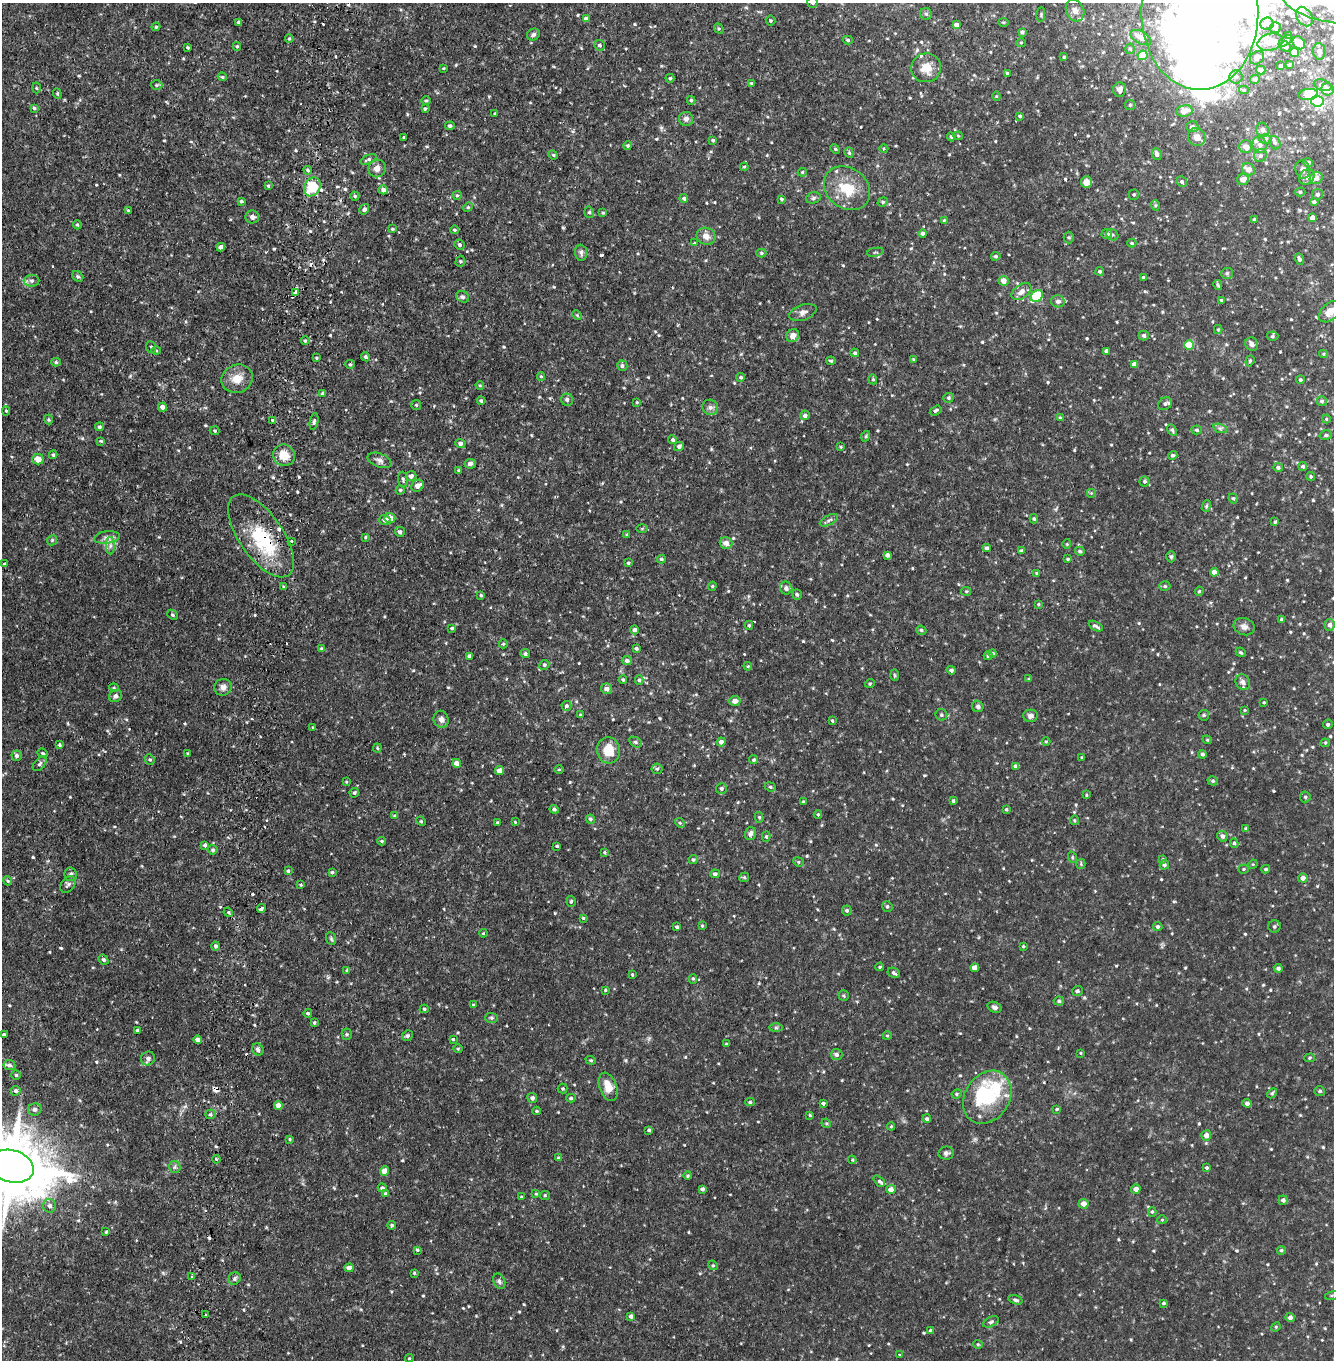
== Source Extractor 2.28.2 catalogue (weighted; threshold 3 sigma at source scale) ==
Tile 11 of 4 x 4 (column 3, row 3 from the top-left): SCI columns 2905-4236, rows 1471-2828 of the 5693 x 5657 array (HDU 1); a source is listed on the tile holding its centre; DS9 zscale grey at full resolution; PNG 1336 x 1362 px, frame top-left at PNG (2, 3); each listed source drawn as its Kron ellipse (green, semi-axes under 4 px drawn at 4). Shown black and unused: <1% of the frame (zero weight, under 2 of 4 exposures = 1% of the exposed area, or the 3 px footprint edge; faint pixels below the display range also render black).
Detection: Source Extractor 2.28.2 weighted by HDU 2 'WHT'; one run over the whole footprint, this tile lists its part. Background 0.051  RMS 0.011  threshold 0.0512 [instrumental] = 3 sigma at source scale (4.5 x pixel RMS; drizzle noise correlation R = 1.50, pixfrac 1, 0.05/0.05 arcsec/px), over >= 5 px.
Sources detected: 649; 7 inside a brighter object's white glare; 10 cosmic-ray / hot-pixel residue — neither listed nor drawn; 15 inside a brighter listed object's ellipse — not listed separately; of the other 617, all 500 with FLUX_AUTO >= 0.906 (the completeness limit of this list) listed and drawn (117 fainter detections not listed), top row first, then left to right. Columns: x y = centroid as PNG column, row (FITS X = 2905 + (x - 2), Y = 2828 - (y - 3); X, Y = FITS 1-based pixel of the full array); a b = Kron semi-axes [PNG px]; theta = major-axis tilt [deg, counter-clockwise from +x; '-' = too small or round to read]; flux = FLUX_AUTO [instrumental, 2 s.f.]
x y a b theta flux
812 3 5 5 - 1.7
1327 4 46 18 -12 66
1075 10 11 8 -63 5.3
1200 12 77 58 -90 550
926 14 6 6 - 2.1
1041 15 7 3 86 1.1
1304 17 10 7 -55 4.1
586 19 4 4 - 3
770 21 5 5 - 1.3
239 22 4 3 - 1.7
1003 22 5 3 - 0.92
1267 23 6 6 - 5.6
956 25 4 4 - 4.2
156 27 4 3 - 0.96
1275 28 5 5 - 4.8
719 29 5 4 - 1.2
1022 32 4 3 - 2.2
533 34 7 5 31 2.5
1289 36 3 3 - 1.7
1141 37 11 6 -28 9
289 38 4 3 - 1.2
848 40 5 4 - 1.6
1285 41 8 3 33 1.6
1270 42 13 8 15 13
1021 43 5 4 - 1.2
1299 43 7 5 -47 7.8
600 45 5 5 - 2.2
237 46 4 3 - 1.3
1285 46 5 5 - 2.8
188 47 3 3 - 1.3
1130 49 5 4 - 1.5
1319 51 8 6 -84 3.4
1295 53 4 4 - 10
1143 55 5 5 - 21
1064 57 4 3 - 1.2
1257 58 7 6 - 4.4
1289 65 4 3 - 1.1
1280 66 3 3 - 1.1
443 68 4 3 - 0.96
926 68 15 14 - 12
1261 70 5 4 - 7.9
1007 73 4 4 - 1.2
222 77 4 3 - 1.2
1236 77 6 6 - 2.7
670 78 4 4 - 1.6
1255 79 5 4 - 2
751 83 3 3 - 1.2
156 85 6 5 - 1.3
1323 85 9 5 -17 4.8
36 88 5 3 - 0.96
1120 89 7 6 - 4.2
1328 89 6 6 - 5.8
1244 90 5 4 - 1.2
57 94 5 4 - 1.2
1308 94 10 5 7 15
996 96 4 4 - 0.94
426 100 5 3 - 1
691 100 4 3 - 1.5
1317 101 6 5 - 66
1130 105 5 5 - 1.5
34 108 3 3 - 1.1
425 109 3 3 - 1.4
1184 111 8 5 12 10
495 114 3 3 - 1.2
1020 116 3 3 - 1.4
686 119 7 7 - 3.2
450 126 5 4 - 2.3
1192 127 6 5 - 2.4
1263 130 7 6 - 2.9
958 136 5 4 - 0.96
404 137 3 3 - 1.3
951 137 4 4 - 1.2
1197 137 9 8 - 6.9
1265 139 6 5 - 1.5
713 140 4 4 - 1.3
1275 143 7 5 -70 2.1
628 145 4 4 - 1.2
1259 145 8 7 - 4
1246 147 6 6 - 6.8
835 149 5 4 - 1.1
884 149 4 3 - 0.94
849 153 5 4 - 1.4
1157 154 6 4 -67 3.7
553 155 5 4 - 1.1
1260 156 7 6 - 2.5
368 159 8 4 25 2.1
1308 163 5 4 - 3.4
744 167 4 4 - 1
377 168 9 8 - 5.1
1249 169 7 5 -35 7.1
1303 169 9 7 -79 3.2
308 170 4 3 - 1.5
802 172 5 4 - 1.2
1307 177 8 7 - 5.2
1316 178 7 6 - 6.5
1243 180 6 5 - 5
1086 182 5 5 - 6.6
1182 182 5 5 - 1.9
268 186 4 4 - 1.5
312 187 10 7 58 32
847 188 25 20 -38 27
383 190 5 4 - 3
1300 192 5 4 - 1.4
1318 194 5 5 - 1.8
457 195 5 4 - 1.3
1134 195 5 5 - 1.3
355 196 4 4 - 1.3
684 198 4 4 - 1.8
813 198 7 5 18 1.9
781 199 4 3 - 1.2
241 201 4 3 - 1.3
883 202 5 4 - 1.4
1314 202 4 4 - 2.6
1155 205 5 3 - 1.2
468 207 5 4 - 0.92
364 209 5 4 - 2.6
128 210 4 3 - 0.96
589 212 6 4 -76 1.8
603 213 4 3 - 0.98
252 217 7 6 - 3.2
1312 218 4 4 - 5.3
944 220 4 4 - 0.91
1255 220 4 4 - 3
77 225 5 4 - 1.2
392 229 4 3 - 1
454 230 4 4 - 1.6
923 234 4 4 - 3.1
1107 234 5 5 - 4.2
1112 235 6 5 - 1.6
706 236 9 8 - 6.2
1069 238 6 5 - 1.5
694 243 4 4 - 0.94
1132 243 4 4 - 1.3
459 245 5 5 - 2.1
221 247 4 4 - 5.1
875 252 8 2 11 0.96
581 253 8 6 -83 2.7
761 253 5 4 - 1.5
996 256 5 4 - 1.7
1299 259 6 4 -70 2.5
460 261 6 4 73 1.4
1100 271 4 4 - 1.8
1227 273 6 5 - 1.6
78 276 6 5 - 1.5
1143 277 3 3 - 1.7
32 281 8 6 0 2.7
1003 281 5 5 - 7.5
1218 285 5 3 - 1.4
296 292 4 3 - 26
1021 292 11 6 35 5.9
1037 296 6 5 - 51
463 297 7 5 -29 1.9
1221 300 3 3 - 1.1
1058 301 7 6 - 3
803 312 14 7 20 4.3
1330 312 13 8 43 10
577 315 5 4 - 0.99
1218 330 4 4 - 1.1
1144 335 5 5 - 2.2
793 336 7 6 - 5.1
1272 336 6 4 3 1.7
305 341 4 3 - 1.3
1252 344 7 6 - 3.2
1189 345 5 4 - 23
151 347 6 5 - 1.6
156 351 5 3 - 1
1106 351 4 4 - 2.2
855 353 4 4 - 1.5
1324 354 4 4 - 0.98
366 357 5 4 - 1.6
316 358 4 2 - 0.97
913 359 4 2 - 0.93
831 361 5 3 - 1.4
1250 361 5 4 - 1.1
56 362 5 4 - 1.3
350 364 5 4 - 1.1
1134 364 4 4 - 5.9
622 366 5 5 - 2.3
541 376 4 4 - 1.1
741 377 4 4 - 1.7
237 379 16 14 22 12
873 379 5 4 - 1.1
1300 380 4 4 - 1.7
480 385 4 3 - 1.2
323 393 4 3 - 1.8
949 398 5 5 - 1.5
567 399 6 6 - 2.4
481 401 4 3 - 1.1
1322 401 5 5 - 2
637 402 4 3 - 0.92
1165 404 7 6 - 2.4
416 405 5 5 - 1.3
162 407 4 4 - 5.3
710 407 8 7 - 3.3
6 411 4 4 - 1.1
936 411 6 4 33 1.8
805 415 5 4 - 2.5
1060 418 4 3 - 1.5
1326 419 4 4 - 0.96
48 420 5 4 - 1.2
273 420 3 3 - 1.2
314 421 8 4 79 2.1
99 427 4 4 - 1.7
1220 428 7 4 -19 1.8
1172 430 6 4 -61 1.5
1196 430 5 4 - 1.7
215 431 5 4 - 1.3
1326 435 6 5 - 1.6
866 436 5 3 - 1
673 440 4 4 - 1.8
101 441 4 4 - 1
460 443 5 4 - 2.9
679 446 5 4 - 2.5
841 447 4 3 - 0.96
53 455 4 4 - 1.4
284 455 11 11 - 13
1173 455 5 4 - 1.6
38 459 5 5 - 10
380 460 12 7 -21 4
470 464 6 4 11 2.9
1303 466 4 4 - 2
1278 467 5 4 - 2.3
458 470 4 3 - 0.92
411 476 5 5 - 3.6
1311 476 4 4 - 1.3
403 480 8 5 -86 1.6
1145 481 5 5 - 1.6
417 486 7 5 43 5.6
400 490 4 4 - 1.3
1091 493 5 5 - 1.2
1233 498 5 4 - 1.5
1206 506 6 4 70 1.3
390 518 5 5 - 9.2
1034 519 4 3 - 1.2
385 520 6 5 - 3.6
829 520 10 5 27 2.1
1275 522 4 3 - 1.2
642 529 5 3 - 1
400 532 5 5 - 2.1
627 534 3 3 - 1.1
261 536 48 22 -55 62
107 537 13 6 7 4.7
365 537 3 3 - 1.1
52 540 5 4 - 1.2
291 541 3 2 - 1.9
726 543 6 6 - 7.4
1067 544 4 4 - 0.96
110 546 9 4 89 2.9
987 548 4 4 - 2.2
1021 551 3 3 - 1.7
1080 551 5 4 - 1.5
887 555 4 4 - 3
1171 557 6 4 -89 1.7
661 559 4 3 - 1.5
1068 559 4 3 - 1.3
628 563 4 3 - 1.3
4 564 4 3 - 1
1214 572 4 4 - 6
1037 573 4 3 - 1.2
712 586 4 4 - 1.1
1165 586 5 4 - 1.6
283 587 3 3 - 2.1
786 588 6 6 - 2.9
966 591 5 4 - 1.1
1199 591 5 4 - 1.1
797 594 5 4 - 1.7
481 595 4 3 - 0.96
1038 604 4 3 - 1
172 615 6 4 -41 1.3
1282 619 4 3 - 2.6
749 625 4 4 - 1.4
1330 625 5 5 - 3.6
1096 626 7 4 -30 2.1
1244 627 11 8 -20 4.4
452 628 4 4 - 1.5
634 630 4 4 - 2.8
921 630 5 4 - 1.8
503 644 4 4 - 1.1
321 648 4 3 - 1
636 648 4 3 - 1.5
1241 652 5 4 - 1.3
993 653 4 4 - 1.4
525 654 4 4 - 2.2
988 655 4 4 - 1.8
469 656 4 3 - 2.4
627 661 5 4 - 2.4
544 665 5 4 - 1.6
748 666 4 4 - 1.1
951 670 4 4 - 2.3
895 675 6 4 -88 1
1029 679 3 3 - 1.5
623 680 4 3 - 1.4
639 680 5 4 - 1.8
1243 682 8 6 -58 3.8
870 683 5 3 - 0.91
223 687 9 8 - 4.4
114 688 5 3 - 0.92
607 689 5 5 - 4.1
115 696 7 6 - 3.1
735 701 5 5 - 5
1264 702 3 3 - 0.94
566 706 5 5 - 1.8
978 706 6 5 - 2.2
1245 710 4 4 - 0.92
580 715 4 3 - 1
941 715 6 5 - 1.9
1204 715 5 5 - 1.6
1030 716 7 6 - 4.3
441 719 9 7 -72 3.8
832 721 3 3 - 1.1
1328 724 5 4 - 1.7
312 728 3 3 - 0.93
1207 740 4 4 - 0.98
635 742 7 5 -28 1.9
721 742 4 4 - 3.8
1046 742 4 4 - 0.99
1325 743 4 4 - 1.1
60 745 4 3 - 1.4
377 748 4 4 - 1
608 750 13 11 -84 17
43 753 5 4 - 1.2
188 754 4 3 - 1.1
1202 754 4 4 - 2.1
17 756 5 5 - 2.3
1082 757 3 2 - 0.93
150 759 5 4 - 1.5
754 760 4 4 - 1.6
457 763 4 4 - 6
40 764 8 5 47 2.2
1016 766 4 4 - 3
559 769 5 3 - 1
657 769 5 5 - 1.9
499 771 4 4 - 7.9
1213 781 5 4 - 1.5
346 782 4 3 - 1
770 787 6 4 -22 1.4
721 788 5 5 - 2.4
354 793 5 4 - 1.6
1086 795 4 3 - 0.95
1305 797 5 5 - 1.7
953 801 3 3 - 1.3
803 802 4 3 - 1.2
554 809 4 4 - 2.1
1006 809 3 3 - 1.1
818 814 4 3 - 1.1
394 816 4 4 - 1.1
759 817 5 4 - 1.5
590 819 4 4 - 1.8
1074 820 5 4 - 1
421 821 5 4 - 1.1
515 822 4 3 - 0.91
497 823 3 3 - 1.4
680 823 5 4 - 1.2
1246 828 4 4 - 1.7
750 833 6 5 - 2.9
1222 836 5 5 - 3.2
766 837 5 4 - 1.5
382 841 4 4 - 1.6
1234 843 5 4 - 1.6
205 845 4 3 - 2
557 846 3 3 - 1.1
213 850 4 4 - 1.6
605 852 4 3 - 1.2
1072 857 6 3 -72 1.1
1163 859 4 3 - 1
693 860 4 4 - 1.7
798 862 5 4 - 1.3
1081 864 5 4 - 1.2
1253 864 5 4 - 0.91
1164 865 5 4 - 1.9
1243 869 5 4 - 1.1
1266 869 4 3 - 1.3
288 871 4 4 - 1.5
332 872 4 3 - 1.8
71 874 7 6 - 2.3
715 874 5 4 - 2.1
744 877 5 4 - 1.3
1303 878 4 4 - 4.4
8 881 5 4 - 1.1
68 884 9 6 49 2.7
301 885 4 3 - 1
571 901 5 4 - 1.4
887 906 5 5 - 1.7
261 908 4 3 - 3.8
847 911 5 5 - 1.8
228 912 5 4 - 1.5
583 918 4 4 - 1
702 926 3 3 - 0.99
677 927 3 3 - 1.6
1158 927 4 4 - 1.9
1274 927 6 6 - 1.9
483 933 4 4 - 0.96
331 939 6 5 - 1.4
216 946 4 4 - 2.5
1023 946 4 3 - 0.92
103 960 5 4 - 2
880 967 4 3 - 0.96
975 968 4 4 - 7.1
1278 968 4 4 - 2.5
347 970 4 4 - 1.2
894 973 6 5 - 2.4
632 975 3 3 - 1.1
693 979 5 4 - 1.3
605 990 4 3 - 1
1077 991 5 5 - 2.1
844 996 5 5 - 1.4
1059 1001 5 4 - 1.6
473 1005 4 3 - 1
995 1007 7 5 -24 2.6
424 1009 4 4 - 1.4
308 1013 4 4 - 1.5
492 1018 6 5 - 1.5
314 1023 4 3 - 1.5
776 1028 6 4 0 1.5
137 1030 4 3 - 1.5
347 1034 5 5 - 1.3
4 1035 4 3 - 2.3
407 1036 5 5 - 1.8
887 1036 4 4 - 1
453 1039 3 3 - 1.3
198 1040 4 4 - 4.6
726 1044 4 3 - 1
258 1049 6 5 - 2.5
458 1049 4 4 - 0.96
1081 1053 3 3 - 0.99
837 1055 6 5 - 3.2
148 1058 7 6 - 3
1309 1058 5 4 - 1.3
591 1060 5 4 - 1.2
9 1065 6 5 - 2.1
16 1075 4 4 - 1.4
608 1087 14 8 -70 12
563 1089 5 5 - 1.5
16 1091 5 4 - 2.8
1320 1091 5 4 - 1.5
1272 1093 5 4 - 1.4
957 1094 5 4 - 1.4
987 1097 28 22 56 41
532 1098 5 5 - 2.9
571 1098 4 4 - 1.3
750 1102 5 4 - 1.5
823 1103 4 4 - 1.7
1247 1103 4 4 - 2.9
278 1105 4 4 - 7.2
35 1109 7 6 - 2.8
1057 1109 4 3 - 1.2
536 1111 4 4 - 1
211 1114 5 4 - 1.7
810 1115 3 3 - 1
927 1119 4 4 - 1.8
826 1123 5 4 - 1.1
891 1126 4 4 - 0.92
649 1130 4 3 - 1.7
1206 1135 5 5 - 4.9
290 1139 4 3 - 1.1
946 1153 7 6 - 2.7
558 1158 4 3 - 1.6
216 1159 4 3 - 1
852 1160 4 4 - 0.95
11 1166 22 16 -16 8300
175 1167 6 5 - 2
1207 1168 4 4 - 1.4
385 1171 4 4 - 9.5
688 1176 4 4 - 1.3
879 1181 6 4 -45 1.6
382 1188 4 4 - 2.2
702 1189 3 3 - 2.1
891 1189 5 4 - 5
1136 1189 5 4 - 4.8
386 1194 4 3 - 1.9
536 1194 4 4 - 0.99
545 1195 5 4 - 1.1
521 1197 4 4 - 0.94
1283 1200 4 4 - 2.7
1084 1204 5 5 - 6.4
50 1206 7 6 - 3.4
1152 1212 5 4 - 1.2
1162 1220 5 4 - 1
392 1225 4 4 - 1.6
106 1232 3 3 - 1
417 1250 4 3 - 1.3
1281 1250 4 4 - 1.4
713 1265 5 4 - 1.2
349 1268 4 4 - 6.2
414 1273 3 3 - 1.1
192 1277 3 2 - 1.5
235 1278 6 5 - 2.1
499 1281 8 5 -69 2.2
1332 1295 7 3 14 1.1
1015 1300 7 4 -17 2
1164 1303 4 3 - 1.5
206 1315 3 3 - 2.4
631 1316 4 4 - 3.3
1290 1317 4 4 - 3.6
991 1322 8 4 27 2
1276 1327 5 4 - 1.2
931 1331 4 4 - 3.3
978 1344 4 4 - 0.95
899 1355 3 3 - 1.6
409 1358 4 4 - 1.1
Overlapping masked pixels (flux is a lower limit): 2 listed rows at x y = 296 292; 261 536
Isophote crosses this tile's border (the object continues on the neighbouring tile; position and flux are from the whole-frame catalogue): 6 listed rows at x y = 812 3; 1327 4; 1200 12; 1330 312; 11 1166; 1332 1295